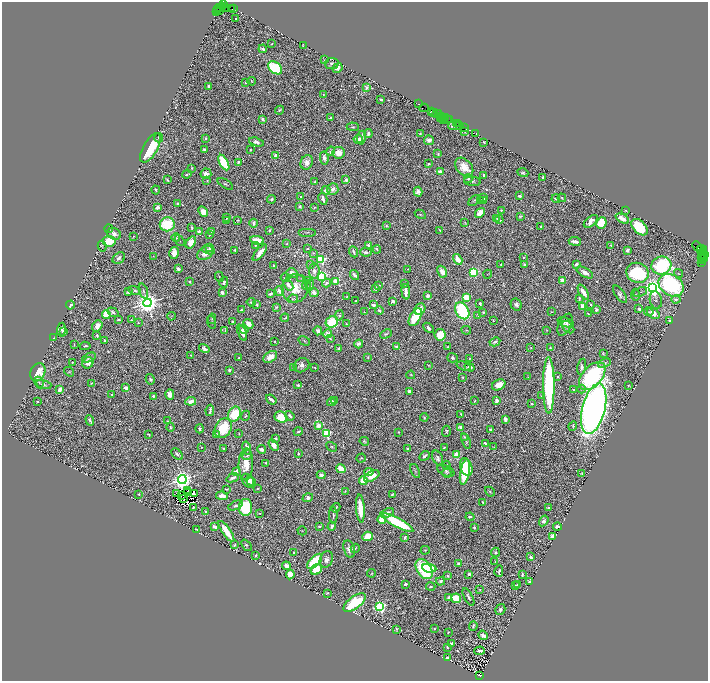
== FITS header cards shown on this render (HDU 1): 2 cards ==
NAXIS1  =                 1412
NAXIS2  =                 1357

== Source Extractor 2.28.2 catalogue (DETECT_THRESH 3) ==
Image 1412 x 1357 px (HDU 1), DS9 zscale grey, zoomed out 1/2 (1 PNG px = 2 x 2 image px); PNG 710 x 683 px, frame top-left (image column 1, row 1357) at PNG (2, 2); each listed source drawn as its Kron ellipse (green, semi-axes under 4 px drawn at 4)
Background 0.49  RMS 0.014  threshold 0.0432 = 3 sigma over >= 5 px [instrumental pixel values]
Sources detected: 870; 87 cannot appear on this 1/2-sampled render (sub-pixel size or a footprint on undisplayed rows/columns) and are neither listed nor drawn; of the other 783, the 500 brightest by FLUX_AUTO listed and drawn (283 fainter detections omitted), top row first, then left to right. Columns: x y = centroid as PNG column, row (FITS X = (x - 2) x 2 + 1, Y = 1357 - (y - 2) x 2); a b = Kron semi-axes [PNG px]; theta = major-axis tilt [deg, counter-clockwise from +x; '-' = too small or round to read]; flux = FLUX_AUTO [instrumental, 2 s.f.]
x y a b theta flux
223 4 2 1 - 120
222 6 2 1 - 180
220 7 2 1 - 19
233 8 3 2 - 35
218 9 3 1 - 57
225 9 3 2 - 94
231 9 2 1 - 2.6
217 11 2 1 - 12
219 11 2 1 - 58
236 19 2 2 - 3.4
272 44 2 2 - 3.8
303 45 4 2 - 2.3
263 49 4 2 - 13
324 60 3 2 - 3
332 63 7 5 8 8.6
275 68 8 5 -39 210
338 68 5 4 - 18
251 81 4 2 - 2.6
246 83 3 2 - 2.3
208 86 2 2 - 7
366 88 4 3 - 7.1
323 94 3 3 - 2.3
381 99 3 2 - 4.2
418 104 3 2 - 82
424 108 4 2 - 72
279 110 5 2 - 4.2
431 111 4 1 - 50
433 112 3 2 - 120
437 114 4 2 - 71
439 114 2 1 - 49
442 116 4 2 - 140
440 117 2 1 - 31
331 118 3 2 - 4.6
446 118 2 1 - 34
262 119 3 2 - 12
444 120 2 1 - 60
447 120 4 1 - 73
449 120 3 1 - 93
456 123 3 2 - 63
458 124 3 1 - 53
460 125 2 1 - 53
453 126 4 2 - 2.3
353 127 6 3 -2 3.8
464 127 3 1 - 96
465 131 3 2 - 3.1
368 133 4 3 - 9.3
476 133 2 1 - 67
420 134 2 2 - 3.4
159 138 5 4 - 4.9
206 138 3 2 - 4.2
361 138 7 3 82 19
358 139 4 3 - 20
429 140 5 5 - 15
256 142 8 4 -16 13
484 142 3 2 - 2.7
150 148 16 7 61 150
205 150 3 2 - 7.2
250 150 2 2 - 3.3
331 151 4 4 - 5.7
339 153 6 5 - 36
438 154 3 2 - 2.7
276 155 4 3 - 13
324 158 6 4 -80 10
224 162 8 4 -61 190
238 162 4 3 - 6.3
307 162 7 6 - 24
429 164 3 3 - 3.5
464 167 11 7 -47 45
192 168 2 2 - 3
440 172 4 3 - 27
523 173 5 4 - 6.8
187 174 5 2 - 4.1
206 174 5 5 - 18
483 175 4 2 - 4.7
543 177 2 2 - 11
468 179 4 3 - 3.7
167 180 4 2 - 3.6
346 180 2 2 - 33
207 181 3 2 - 2.1
472 181 8 4 -8 8
315 182 2 2 - 5.4
225 184 9 3 -30 5
333 189 6 5 - 17
156 190 4 2 - 4.1
326 190 4 3 - 16
418 192 5 4 - 11
519 196 3 2 - 10
301 197 2 2 - 2.9
483 197 3 3 - 13
562 198 4 3 - 3.9
271 199 4 4 - 6.9
323 199 6 2 -78 13
556 199 4 3 - 5.7
474 200 7 3 42 4.3
484 200 3 3 - 2.9
480 201 3 2 - 2.1
178 204 4 3 - 5.6
157 207 3 3 - 21
300 207 2 2 - 8.1
314 207 3 3 - 2.6
501 210 3 2 - 2.8
626 210 3 2 - 3.4
203 212 5 4 - 28
480 213 5 3 - 56
420 214 6 3 -30 3.4
520 216 4 3 - 4.1
227 218 3 2 - 3.7
497 218 3 3 - 2.7
622 219 7 3 -27 34
226 220 4 2 - 2.6
238 220 3 2 - 2.7
499 220 4 2 - 4.1
591 221 8 4 40 25
465 222 3 3 - 2.6
254 223 4 3 - 9.5
601 223 6 5 - 100
167 224 7 7 - 120
386 225 3 3 - 3.7
192 227 3 2 - 3.4
541 227 3 2 - 5.9
639 227 10 6 -47 140
109 229 4 3 - 2.5
270 230 2 2 - 6.1
440 230 3 2 - 2.6
199 231 3 2 - 8.1
212 232 3 2 - 8
307 232 9 2 0 3
114 234 7 5 -29 16
209 235 3 2 - 2.9
134 237 3 2 - 2.2
176 238 4 2 - 7.3
257 240 7 4 -9 40
109 241 6 5 - 90
180 241 6 2 -51 3.1
575 241 6 2 -8 20
191 242 7 4 55 27
287 244 2 2 - 2.3
256 245 4 3 - 3.7
368 245 4 2 - 6.9
102 246 5 4 - 3.5
611 246 3 3 - 2.6
697 246 5 3 - 110
209 248 4 3 - 4.3
308 249 3 2 - 2.9
377 249 4 3 - 5.2
208 250 6 3 -19 8.3
235 250 4 3 - 3.2
627 250 3 2 - 16
700 250 2 2 - 87
702 250 5 2 - 110
354 252 6 2 -67 5.4
366 252 5 3 - 11
704 252 2 2 - 120
174 253 6 4 78 18
205 253 9 6 33 24
260 253 10 3 50 30
313 253 3 2 - 2
705 254 3 1 - 95
702 255 5 3 - 560
153 256 3 2 - 2.1
523 257 3 2 - 2.9
701 257 3 1 - 63
119 258 7 5 34 9.1
704 258 2 1 - 110
458 259 6 3 -59 58
321 260 3 3 - 250
702 260 3 1 - 57
702 262 2 1 - 22
501 264 3 2 - 2.7
525 264 2 2 - 5.6
576 264 3 3 - 14
274 265 2 2 - 2.3
310 265 4 3 - 3.9
661 266 10 9 - 400
178 269 3 3 - 12
407 269 4 2 - 2.3
314 271 8 5 -89 17
442 272 6 3 -61 27
474 272 4 4 - 200
585 272 9 4 -30 21
292 273 5 5 - 22
638 273 11 10 - 230
678 273 5 3 - 2.5
488 274 4 2 - 2
355 275 5 2 - 10
321 276 3 3 - 520
219 277 5 2 - 3.5
285 278 5 3 - 5.6
301 278 4 3 - 2.2
190 281 3 2 - 3.2
308 281 4 3 - 3.7
335 281 3 3 - 24
563 281 3 3 - 36
224 282 5 4 - 10
327 283 4 3 - 8.2
405 283 4 3 - 3.2
288 285 6 3 -53 15
306 285 4 3 - 5.6
310 285 6 4 83 9
671 285 13 10 -36 440
379 286 4 2 - 2.5
295 288 14 13 - 70
375 288 4 3 - 14
652 288 4 4 - 2700
135 290 6 4 -15 6.6
143 291 8 3 -71 5
279 291 5 4 - 35
128 292 2 2 - 30
222 292 3 3 - 15
314 292 5 4 - 15
406 292 8 4 -85 22
583 292 8 3 -57 27
640 292 7 2 23 2.6
271 294 3 2 - 10
620 294 10 4 -54 11
635 295 6 2 86 3.4
347 296 3 3 - 2.3
428 296 3 2 - 16
466 297 4 3 - 71
579 298 4 2 - 4.8
293 299 5 4 - 5
676 299 4 3 - 8.6
656 300 9 6 -79 10
356 301 2 2 - 7
393 301 4 3 - 7.1
251 302 4 3 - 7.2
147 303 4 4 - 3900
480 303 3 2 - 5
70 305 4 2 - 8.2
257 305 3 2 - 7
373 305 4 2 - 9.2
516 305 6 5 - 9.3
591 305 3 2 - 7.3
582 306 4 2 - 20
276 307 4 3 - 4.4
420 309 6 5 - 27
596 309 4 3 - 7.6
639 309 4 3 - 7.6
241 310 2 2 - 4.5
379 310 4 2 - 4.3
462 311 9 6 -59 240
113 312 6 3 -33 7.5
364 312 3 3 - 2.2
483 312 4 3 - 3.1
552 312 2 2 - 2.5
649 312 5 3 - 2.7
653 313 7 5 -39 22
106 314 4 4 - 90
588 314 4 2 - 3.1
339 315 5 4 - 7.1
172 316 4 3 - 2.2
478 316 3 2 - 3
415 317 10 5 61 110
285 318 4 2 - 4.6
212 319 5 3 - 3.4
118 320 3 2 - 4.4
132 320 3 3 - 3.1
493 320 4 2 - 2.3
670 320 3 2 - 5.4
232 321 2 2 - 2.5
211 322 6 3 -73 2.7
332 322 6 5 - 110
566 322 8 4 -20 10
138 323 3 2 - 2.4
248 324 5 4 - 27
346 324 4 2 - 2.5
565 325 12 6 64 16
97 326 6 5 - 24
568 327 7 5 -44 6.3
428 328 6 3 -45 8.5
244 329 5 4 - 7.9
61 330 7 3 84 9.3
466 330 5 3 - 3.2
547 330 4 3 - 2
64 331 4 3 - 12
225 331 4 1 - 3.1
318 331 4 3 - 14
242 332 8 3 -67 21
328 334 4 3 - 25
386 334 6 2 28 4.6
97 335 3 2 - 6
440 335 6 5 - 78
54 338 2 2 - 2.1
330 339 3 3 - 4.2
105 340 2 2 - 3.7
275 341 2 2 - 2.4
304 341 6 2 -31 3.4
495 342 5 3 - 7.3
359 344 4 4 - 9.4
74 345 3 2 - 2.4
85 346 5 3 - 4.9
396 347 2 2 - 22
448 347 2 2 - 2.3
339 348 3 2 - 6.8
531 348 3 3 - 2.4
550 348 2 2 - 2.4
204 349 5 4 - 14
603 354 4 2 - 2.7
191 355 3 2 - 2.1
270 357 8 5 36 25
368 357 3 2 - 2.1
89 358 7 3 25 3.9
238 358 2 2 - 3.8
452 358 5 4 - 6.9
470 359 3 2 - 2.4
72 362 2 2 - 2.6
88 363 6 5 - 21
604 363 7 4 24 6.1
301 365 8 6 31 15
429 365 3 2 - 2.2
464 366 7 3 -20 3.8
470 367 5 3 - 14
582 367 8 4 78 8
293 368 3 2 - 2.4
315 368 2 2 - 2.1
229 370 3 3 - 6.4
38 372 9 7 62 85
69 372 5 2 - 2.2
411 375 4 3 - 3
592 376 16 9 48 410
463 377 2 2 - 2.1
528 377 3 2 - 2.1
558 377 2 2 - 2.6
150 379 5 4 - 6.4
39 383 6 3 -65 4.2
91 383 2 2 - 2.3
44 384 8 4 -16 5.8
298 385 4 3 - 6.1
499 385 7 5 27 28
549 385 28 6 -90 470
628 386 3 2 - 2
126 388 3 3 - 24
582 389 4 3 - 4
60 390 3 3 - 17
574 390 3 2 - 3.4
409 391 3 2 - 12
112 394 2 2 - 2.9
170 394 5 4 - 24
153 396 2 2 - 8.1
542 396 4 2 - 2.2
271 399 6 2 -38 14
37 401 2 2 - 4.3
191 401 5 4 - 23
334 401 3 3 - 2.8
475 401 4 3 - 3.4
496 401 3 3 - 13
331 402 4 4 - 16
531 404 2 2 - 6.2
594 409 26 11 76 2900
210 410 6 2 82 6.9
234 414 8 6 64 110
461 414 2 2 - 2.3
246 416 5 3 - 4.1
290 416 5 2 - 7.3
281 417 7 5 -24 79
424 417 4 3 - 4.8
505 419 4 3 - 16
90 420 5 2 - 7.3
168 421 3 2 - 2.8
318 426 2 2 - 64
573 426 5 3 - 3.6
171 427 4 3 - 3.7
461 427 4 3 - 15
223 428 10 8 62 100
200 429 4 3 - 6.2
490 430 3 3 - 8.3
446 431 6 3 88 3.8
298 432 4 2 - 4.1
399 432 3 3 - 3.3
326 433 3 3 - 330
148 434 3 2 - 2.6
216 434 4 3 - 3.9
239 434 2 2 - 2.5
465 437 3 2 - 2.9
275 438 3 3 - 4.8
364 441 4 3 - 3.9
466 441 8 3 -72 5
485 443 4 3 - 5.1
274 445 6 4 -56 22
201 447 2 2 - 3.7
332 447 6 3 -35 3.7
444 447 3 2 - 3.4
494 447 3 3 - 2.7
247 448 6 4 -76 17
224 449 3 2 - 2.8
261 449 4 3 - 10
407 449 3 2 - 3
177 454 7 4 -44 8.2
298 454 2 2 - 6
457 454 3 3 - 86
247 455 5 4 - 5.3
425 456 6 2 40 5.6
361 458 5 2 - 3
438 458 8 5 -64 9.3
266 463 2 2 - 3.3
246 464 16 7 88 59
446 465 4 4 - 4.1
466 467 9 6 -70 140
341 469 5 4 - 50
236 471 4 3 - 16
415 471 7 4 -66 4.2
446 471 9 5 -24 7.9
369 472 5 4 - 18
465 472 13 4 79 120
447 473 5 4 - 4.3
582 473 3 2 - 2.3
321 475 4 3 - 12
372 476 8 4 29 40
233 478 6 3 23 11
182 479 4 4 - 2600
248 481 8 5 -55 22
251 481 5 3 - 15
363 481 4 4 - 47
258 488 3 2 - 2.4
226 489 4 2 - 3.1
187 491 2 1 - 3.4
345 491 3 2 - 2.6
490 492 5 3 - 3.2
177 493 2 1 - 2
187 493 4 1 - 3.5
139 494 3 3 - 2.8
195 494 2 1 - 9.4
392 495 4 2 - 3
181 496 3 2 - 3.5
222 496 6 3 -9 18
308 498 5 4 - 11
184 499 2 1 - 2.2
483 502 4 2 - 4.7
235 506 7 3 24 7.1
193 507 3 2 - 3.6
245 507 8 6 89 210
336 508 5 3 - 5.7
360 508 14 4 -86 72
549 508 4 2 - 5.3
205 512 3 3 - 3.6
260 513 2 2 - 3.3
387 513 7 3 21 16
333 515 8 3 -88 5.9
470 517 4 3 - 12
382 519 4 4 - 51
544 521 6 4 56 12
398 523 17 4 -28 180
332 526 4 3 - 8.7
215 527 4 2 - 19
319 527 3 1 - 2.7
474 527 3 2 - 6.1
557 527 4 3 - 16
196 529 3 2 - 4.5
226 531 12 4 -55 71
302 531 4 4 - 2.5
368 536 5 4 - 58
553 536 4 3 - 34
405 537 4 3 - 8.2
234 545 3 3 - 5.2
246 545 6 4 -50 5.3
355 548 5 3 - 3.7
349 549 9 5 -75 19
425 550 4 3 - 3.5
293 552 2 2 - 4.9
495 552 4 4 - 7.9
256 555 3 2 - 4.6
530 557 3 3 - 8.6
326 559 9 6 67 14
315 561 9 4 45 150
495 561 2 2 - 2.2
459 564 2 2 - 43
286 566 4 3 - 25
429 568 7 4 -9 84
316 569 6 5 - 88
424 569 11 7 -57 350
499 571 5 2 - 5.3
372 573 4 3 - 3
290 574 5 4 - 33
469 574 3 2 - 6.6
522 575 4 2 - 4.5
448 576 4 3 - 4.2
441 581 4 4 - 8.4
530 582 3 2 - 7.8
405 584 3 3 - 8.7
517 585 3 2 - 2.7
515 586 4 3 - 5.2
431 587 4 3 - 4.1
480 590 4 3 - 2.9
327 593 3 2 - 2.9
449 597 3 3 - 7.7
468 597 9 3 -62 8
456 598 5 5 - 100
355 603 13 6 36 290
380 607 3 3 - 780
500 610 6 4 56 8.5
473 626 5 3 - 6.1
434 628 3 2 - 2.2
396 629 4 2 - 3.3
448 633 2 2 - 2.6
483 635 5 4 - 11
452 643 3 2 - 13
447 647 4 2 - 3.3
480 651 5 2 - 9.3
448 658 3 2 - 4.5
480 676 4 2 - 250
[283 fainter detections neither listed nor drawn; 87 sub-pixel or undisplayed-footprint detections neither listed nor drawn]